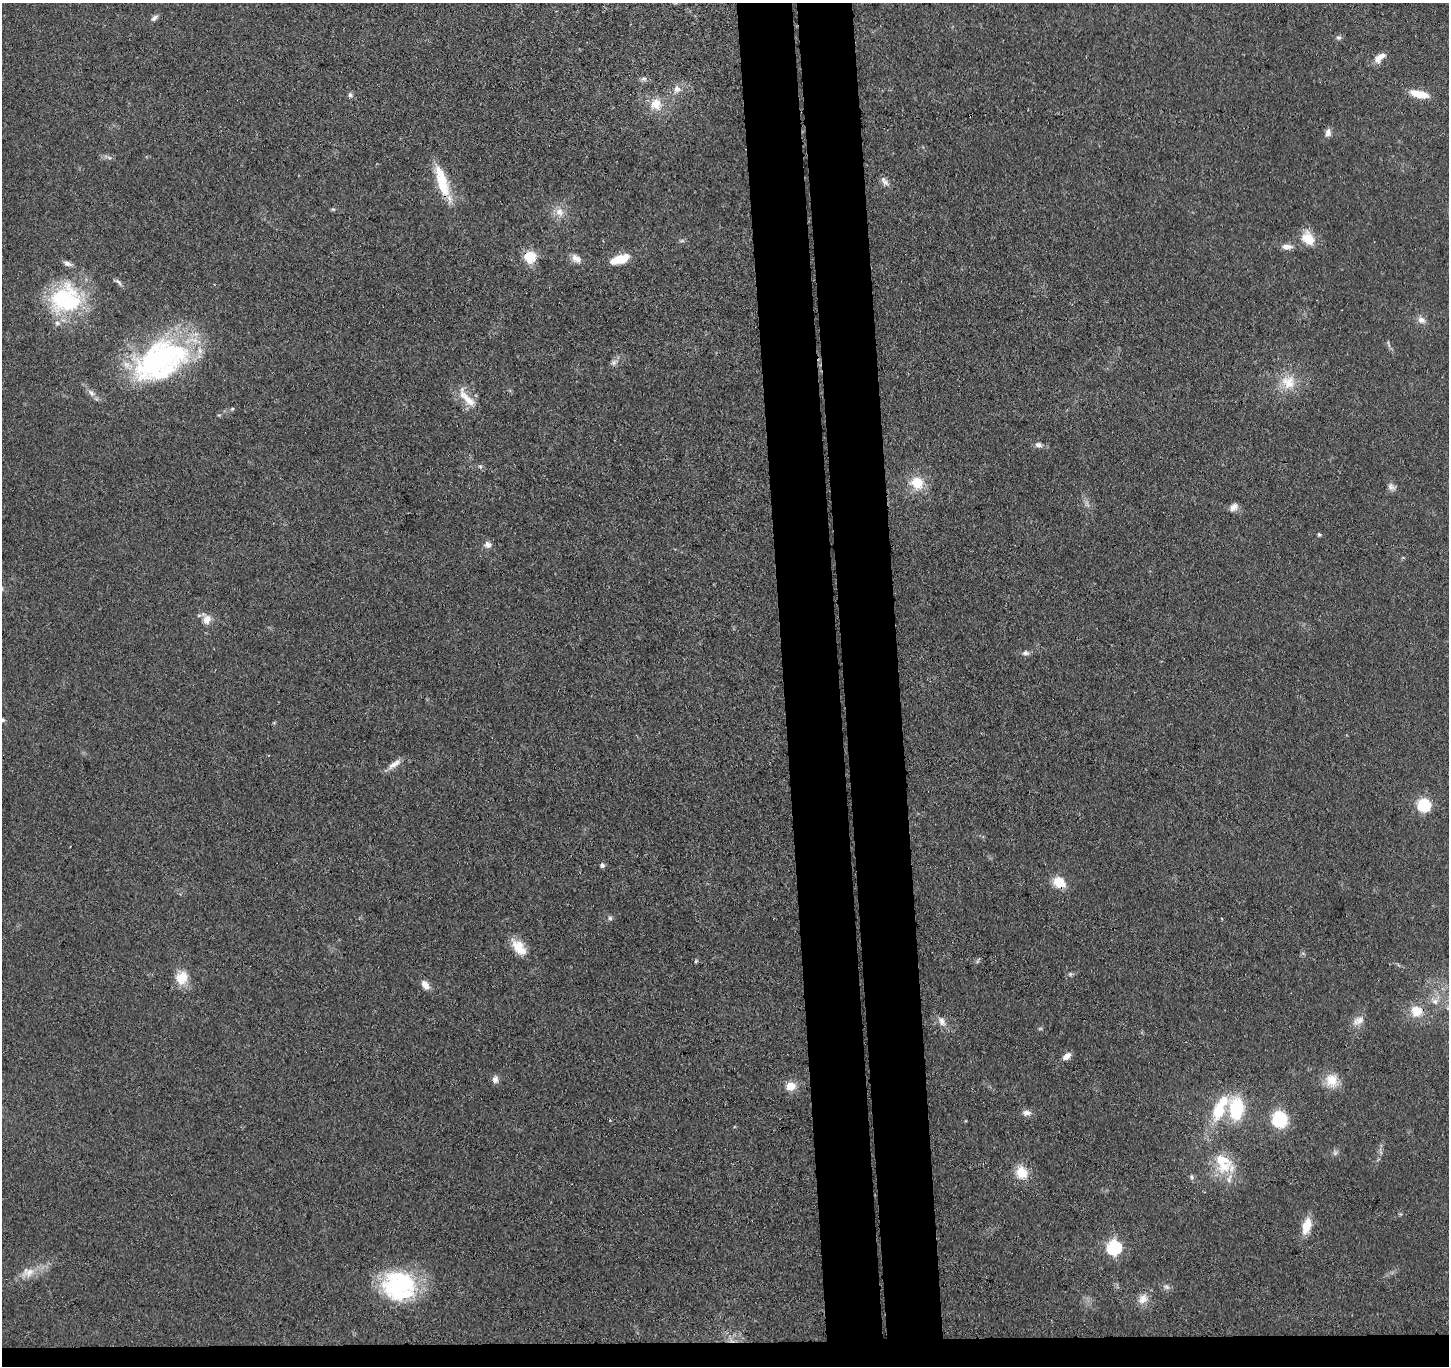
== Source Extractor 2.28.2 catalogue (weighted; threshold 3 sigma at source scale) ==
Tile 8 of 3 x 3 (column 2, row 3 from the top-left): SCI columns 1505-2951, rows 129-1492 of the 4456 x 4379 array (HDU 1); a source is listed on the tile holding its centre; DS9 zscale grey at full resolution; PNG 1451 x 1368 px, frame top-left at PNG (2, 3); no overlay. Shown black and unused: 9% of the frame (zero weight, under 3 of 4 exposures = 5% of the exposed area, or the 3 px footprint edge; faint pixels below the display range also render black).
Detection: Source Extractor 2.28.2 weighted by HDU 2 'WHT'; one run over the whole footprint, this tile lists its part. Background 0.0696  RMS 0.0068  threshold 0.0307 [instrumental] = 3 sigma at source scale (4.5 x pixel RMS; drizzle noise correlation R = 1.50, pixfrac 1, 0.05/0.05 arcsec/px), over >= 5 px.
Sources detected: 83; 3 too faint to see at this stretch — not listed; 9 inside a brighter listed object's ellipse — not listed separately; the other 71 listed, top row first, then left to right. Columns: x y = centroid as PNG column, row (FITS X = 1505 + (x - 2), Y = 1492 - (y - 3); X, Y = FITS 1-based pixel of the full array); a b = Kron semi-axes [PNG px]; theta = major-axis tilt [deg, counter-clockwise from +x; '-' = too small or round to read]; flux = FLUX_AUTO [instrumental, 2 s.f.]
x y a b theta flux
154 18 10 5 42 2.5
1339 37 6 6 - 1.7
1380 58 17 8 40 6.4
643 79 8 6 31 2
677 89 9 8 - 4.4
1419 94 21 7 -13 14
350 95 6 6 - 1.7
656 104 16 15 - 12
1328 133 10 8 81 3.4
109 157 6 4 -20 1.3
885 182 10 7 -26 3.2
442 183 40 13 -72 25
333 209 5 5 - 0.96
559 212 13 11 -54 6.8
1308 238 19 14 -59 13
1287 247 13 7 -1 4.7
530 257 9 8 - 24
576 258 14 9 -37 5
620 259 17 9 17 15
118 282 13 4 -39 2.1
65 299 40 36 19 71
1421 320 11 8 -30 4.2
1388 344 10 3 -69 1.3
160 360 66 41 28 160
614 362 9 7 47 2.5
1288 382 21 20 - 17
91 393 12 6 -44 3.5
468 400 31 11 -51 13
232 409 5 4 - 0.92
1038 445 8 7 - 2.7
480 466 6 5 - 1.3
917 483 13 11 -23 18
1391 487 12 8 -31 3.1
1234 507 11 8 47 4.1
1319 534 4 4 - 1.4
488 545 10 8 -48 3.4
207 619 16 12 -68 7.1
1026 653 9 6 -8 2.4
2 720 4 4 - 1.6
394 764 20 7 34 5.7
1424 805 9 9 - 36
602 865 5 5 - 2.1
1059 882 13 10 -34 14
610 918 6 6 - 1.6
518 947 21 14 -63 12
696 961 5 3 - 0.86
1070 974 6 5 - 1.3
182 978 17 15 70 13
425 985 12 8 -57 4.9
1435 1001 11 8 -22 4.8
1416 1011 15 14 - 13
1358 1020 18 10 34 5.7
942 1021 15 8 -63 5.1
1066 1056 10 6 38 4.8
495 1079 9 7 79 3.6
1332 1080 19 16 -64 12
790 1086 10 8 10 10
1236 1109 20 13 -89 45
1218 1111 22 15 73 24
1026 1113 12 7 0 3.5
1280 1119 14 13 - 34
1335 1153 8 6 70 1.9
1222 1160 27 20 -34 22
1022 1172 14 11 -64 15
1191 1177 7 6 - 1.6
1307 1226 19 9 75 13
1114 1247 7 6 - 130
29 1272 20 11 30 10
399 1286 37 33 -17 77
1166 1287 10 5 -24 2.4
1143 1299 15 12 47 7.3
Overlapping masked pixels (flux is a lower limit): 4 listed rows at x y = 442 183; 530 257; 160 360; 1059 882
Isophote crosses this tile's border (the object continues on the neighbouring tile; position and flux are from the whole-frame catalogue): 1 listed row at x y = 2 720